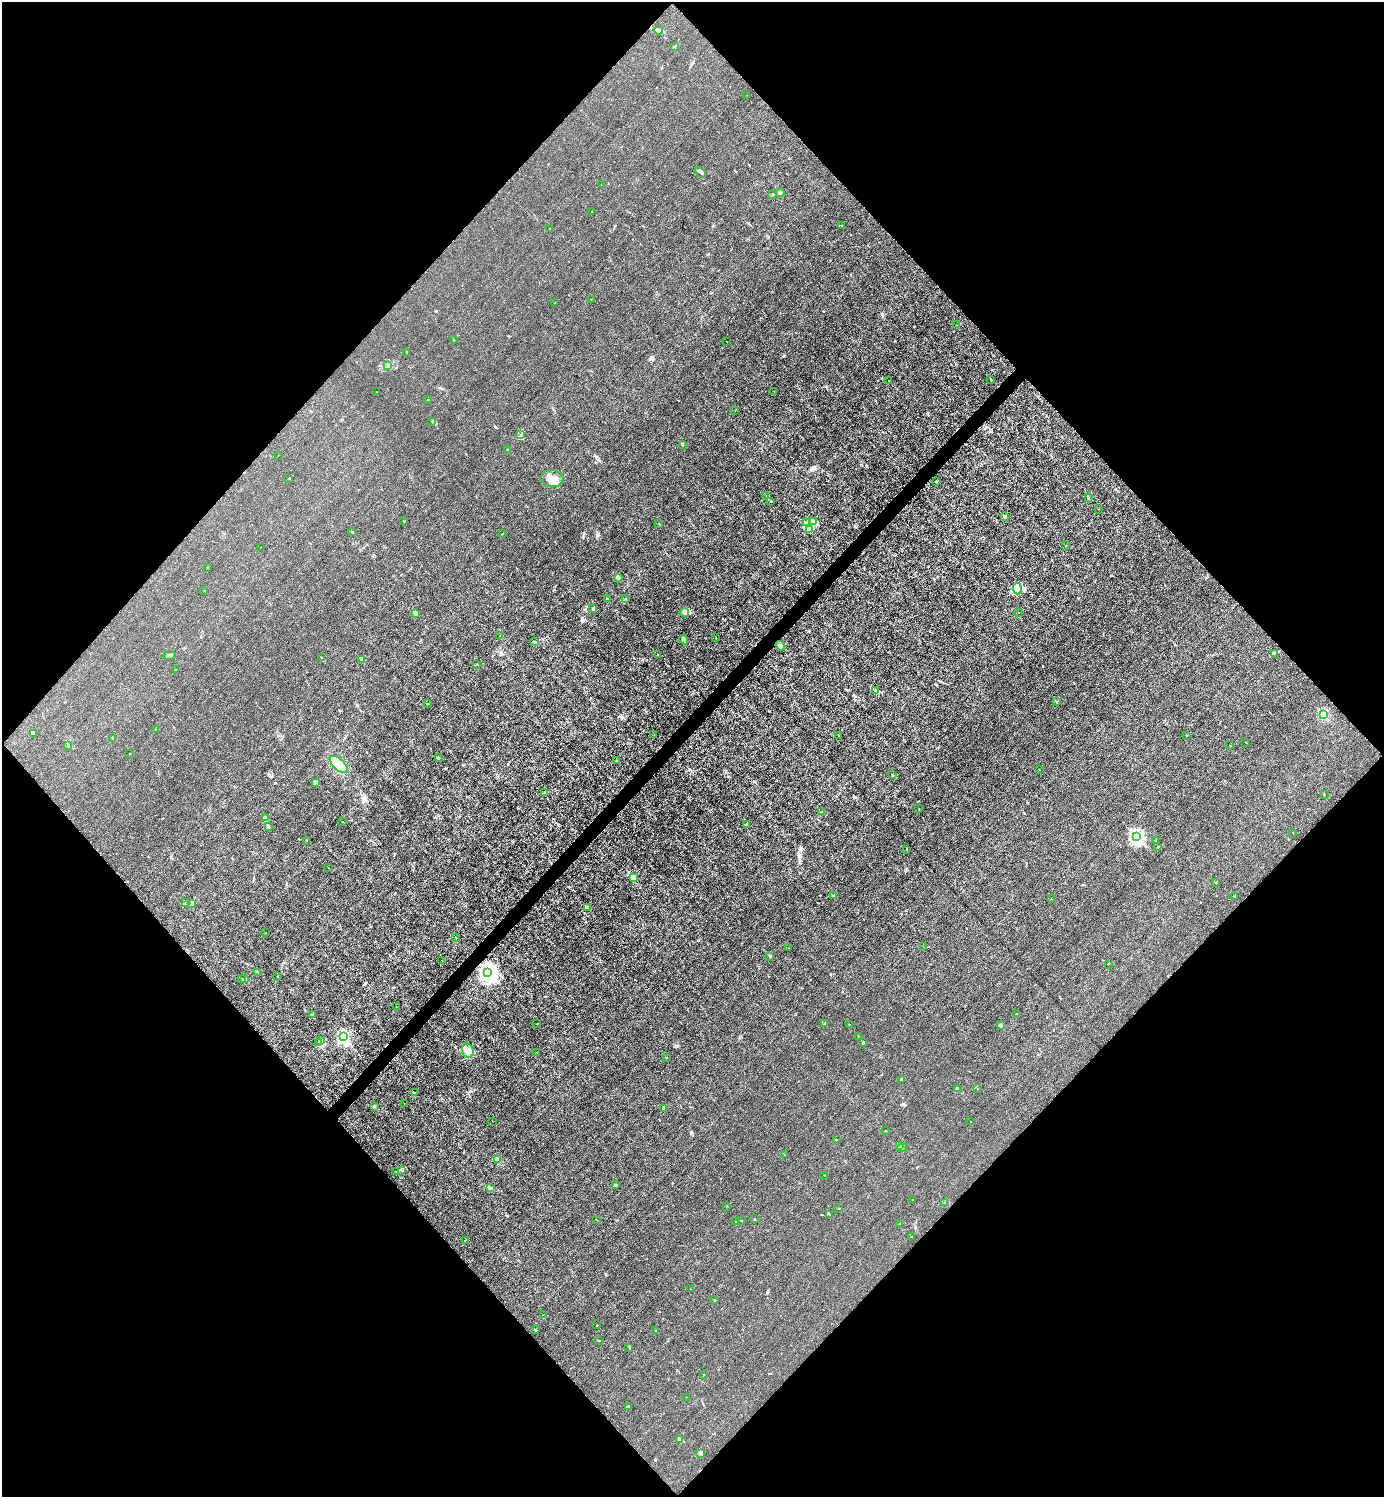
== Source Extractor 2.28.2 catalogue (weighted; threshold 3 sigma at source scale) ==
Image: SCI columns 301-5827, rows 3-5982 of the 5985 x 5985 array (HDU 1 of 3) = the unmasked area's bounding box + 8 px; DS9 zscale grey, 4 x 4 block average (1 PNG px = mean of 4 x 4 image px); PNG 1386 x 1499 px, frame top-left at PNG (2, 2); each listed source drawn as its Kron ellipse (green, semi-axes under 4 px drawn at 4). Shown black and unused: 51% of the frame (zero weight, under 3 of 4 exposures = <1% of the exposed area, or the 3 px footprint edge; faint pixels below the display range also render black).
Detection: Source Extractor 2.28.2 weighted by HDU 2 'WHT'. Background 0.0222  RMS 0.0062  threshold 0.0281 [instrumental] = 3 sigma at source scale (4.5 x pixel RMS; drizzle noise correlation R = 1.50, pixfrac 1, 0.05/0.05 arcsec/px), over >= 5 px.
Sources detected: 189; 1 inside a brighter object's white glare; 1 cosmic-ray / hot-pixel residue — neither listed nor drawn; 1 coinciding with a brighter row at this scale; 4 inside a brighter listed object's ellipse — not listed separately; the other 182 listed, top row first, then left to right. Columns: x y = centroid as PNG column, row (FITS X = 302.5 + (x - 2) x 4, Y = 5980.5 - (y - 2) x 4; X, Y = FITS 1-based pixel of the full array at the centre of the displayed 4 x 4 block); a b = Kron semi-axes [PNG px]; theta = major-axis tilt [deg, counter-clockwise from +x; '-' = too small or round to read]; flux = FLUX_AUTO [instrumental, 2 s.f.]
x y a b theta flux
659 30 4 2 - 5.3
675 47 2 2 - 1.2
747 95 2 2 - 0.64
700 172 6 2 -42 7.1
601 184 2 2 - 0.76
780 193 4 2 - 4.7
773 194 2 2 - 12
592 211 2 2 - 1.2
841 225 2 2 - 0.9
550 229 2 2 - 1.8
591 299 2 2 - 1.1
555 302 2 2 - 0.8
956 325 2 2 - 1.1
454 340 2 2 - 2.4
727 341 2 2 - 1.1
406 352 2 2 - 3.2
388 366 2 2 - 1.1
991 379 3 2 - 3
889 381 2 2 - 1.2
774 391 2 2 - 0.78
376 392 2 2 - 1
428 400 2 2 - 1.8
735 410 2 2 - 0.58
432 421 2 2 - 1.1
520 434 2 2 - 1.5
682 445 2 2 - 2.7
508 450 2 2 - 2.7
278 456 2 2 - 0.75
289 478 2 2 - 1.2
552 479 11 8 -4 39
936 481 2 2 - 2.1
766 496 2 2 - 1.1
1088 497 4 2 - 3.7
771 501 2 2 - 4.3
1098 509 2 2 - 0.92
1005 516 2 2 - 17
403 521 2 2 - 1.2
814 521 2 2 - 1.7
807 523 2 2 - 2.2
659 524 2 2 - 3
810 529 2 2 - 1.6
352 532 2 2 - 7
502 533 2 2 - 1.1
1066 546 2 2 - 2.8
261 547 2 2 - 0.75
207 567 2 2 - 0.92
618 578 4 3 - 7.8
1017 588 6 3 -86 11
204 590 2 2 - 0.89
607 598 2 2 - 2.2
625 598 2 2 - 1.2
593 609 4 2 - 4.3
684 612 5 3 - 7.4
1019 613 2 2 - 1
416 614 3 3 - 5.9
500 636 2 2 - 0.85
715 638 2 2 - 1.1
684 640 5 2 - 5.6
534 641 3 2 - 2.7
780 646 5 3 - 9.4
1275 653 2 2 - 3.3
658 654 2 2 - 1.6
169 655 6 2 1 6.8
322 658 2 2 - 2.4
362 660 4 3 - 9.3
477 664 2 2 - 2.4
175 670 2 2 - 1.1
876 690 3 2 - 3.9
1056 702 3 2 - 2.8
427 703 2 2 - 1.5
1323 715 2 2 - 250
155 729 2 2 - 0.64
34 734 2 2 - 2
654 735 2 2 - 2
838 735 2 2 - 1.4
1186 735 2 2 - 1.5
113 738 2 2 - 13
1246 742 2 2 - 2.3
68 745 2 2 - 1.3
1230 745 2 2 - 0.94
130 753 2 2 - 1
438 757 4 2 - 5
617 761 2 2 - 2.3
339 764 11 5 -43 79
1039 770 2 2 - 3.3
892 775 2 2 - 1.8
316 782 3 2 - 3.4
545 792 2 2 - 4.9
1324 795 2 2 - 1.6
919 809 2 2 - 1.6
822 812 2 2 - 2.3
266 817 2 2 - 1.8
343 822 2 2 - 0.86
746 824 2 2 - 2.5
269 827 2 2 - 2.3
1293 832 2 2 - 0.9
1136 837 2 2 - 830
306 840 2 2 - 5
1156 841 2 2 - 3.5
1158 847 2 2 - 1.5
907 849 2 2 - 0.78
328 868 2 2 - 1.3
634 878 2 2 - 150
1216 882 2 2 - 2.1
834 896 2 2 - 32
1235 897 2 2 - 1.5
1051 899 2 2 - 2.7
186 903 2 2 - 2
192 903 3 2 - 4.9
587 908 2 2 - 1.6
265 933 2 2 - 0.76
455 937 2 2 - 1.2
923 947 2 2 - 1.2
789 948 2 2 - 1.5
770 956 2 2 - 23
442 960 2 2 - 0.93
1108 964 2 2 - 0.99
258 972 2 2 - 2.4
488 972 4 3 - 2600
277 976 2 2 - 1.1
242 979 2 2 - 2.5
244 979 2 2 - 19
396 1006 2 2 - 0.55
312 1014 3 3 - 4.6
1017 1014 3 2 - 3.9
537 1024 2 2 - 1.5
824 1024 2 2 - 2
850 1025 2 2 - 1.2
1001 1025 4 2 - 3.6
858 1036 2 2 - 0.82
343 1037 2 2 - 500
321 1040 2 2 - 2.2
319 1042 2 2 - 1.3
863 1043 2 2 - 17
468 1051 7 5 -75 22
537 1052 2 2 - 0.69
666 1057 2 2 - 1.3
902 1080 2 2 - 4.9
977 1088 2 2 - 0.79
957 1089 4 2 - 4.2
415 1093 2 2 - 3.6
404 1104 2 2 - 0.89
374 1107 2 2 - 5.5
663 1108 2 2 - 1.7
492 1121 2 2 - 0.58
971 1121 2 2 - 0.69
885 1131 2 2 - 0.92
836 1140 2 2 - 1.6
899 1146 4 2 - 7.4
902 1148 6 2 13 4.1
784 1155 2 2 - 1.1
498 1159 2 2 - 84
402 1170 2 2 - 2.1
396 1171 3 2 - 1.4
824 1175 2 2 - 0.7
615 1185 2 2 - 4.1
490 1188 4 2 - 4.6
913 1199 2 2 - 2.8
945 1203 2 2 - 1.4
726 1206 2 2 - 1.2
839 1208 2 2 - 2
829 1214 3 2 - 4.8
754 1219 2 2 - 1.8
596 1220 2 2 - 0.74
741 1220 2 2 - 0.92
735 1222 2 2 - 1.1
900 1224 2 2 - 8
911 1236 2 2 - 1.5
465 1240 4 2 - 2.5
690 1289 2 2 - 0.68
715 1300 2 2 - 1.1
543 1315 2 2 - 0.73
597 1325 2 2 - 0.87
535 1330 3 2 - 3.3
655 1330 2 2 - 3.7
598 1340 2 2 - 1.1
629 1347 3 2 - 2.2
704 1374 2 2 - 0.97
686 1397 2 2 - 0.62
628 1406 3 2 - 2.4
680 1439 4 2 - 4
701 1453 3 2 - 4.3
Diffuse or blended objects may show on this block-average render without a row.